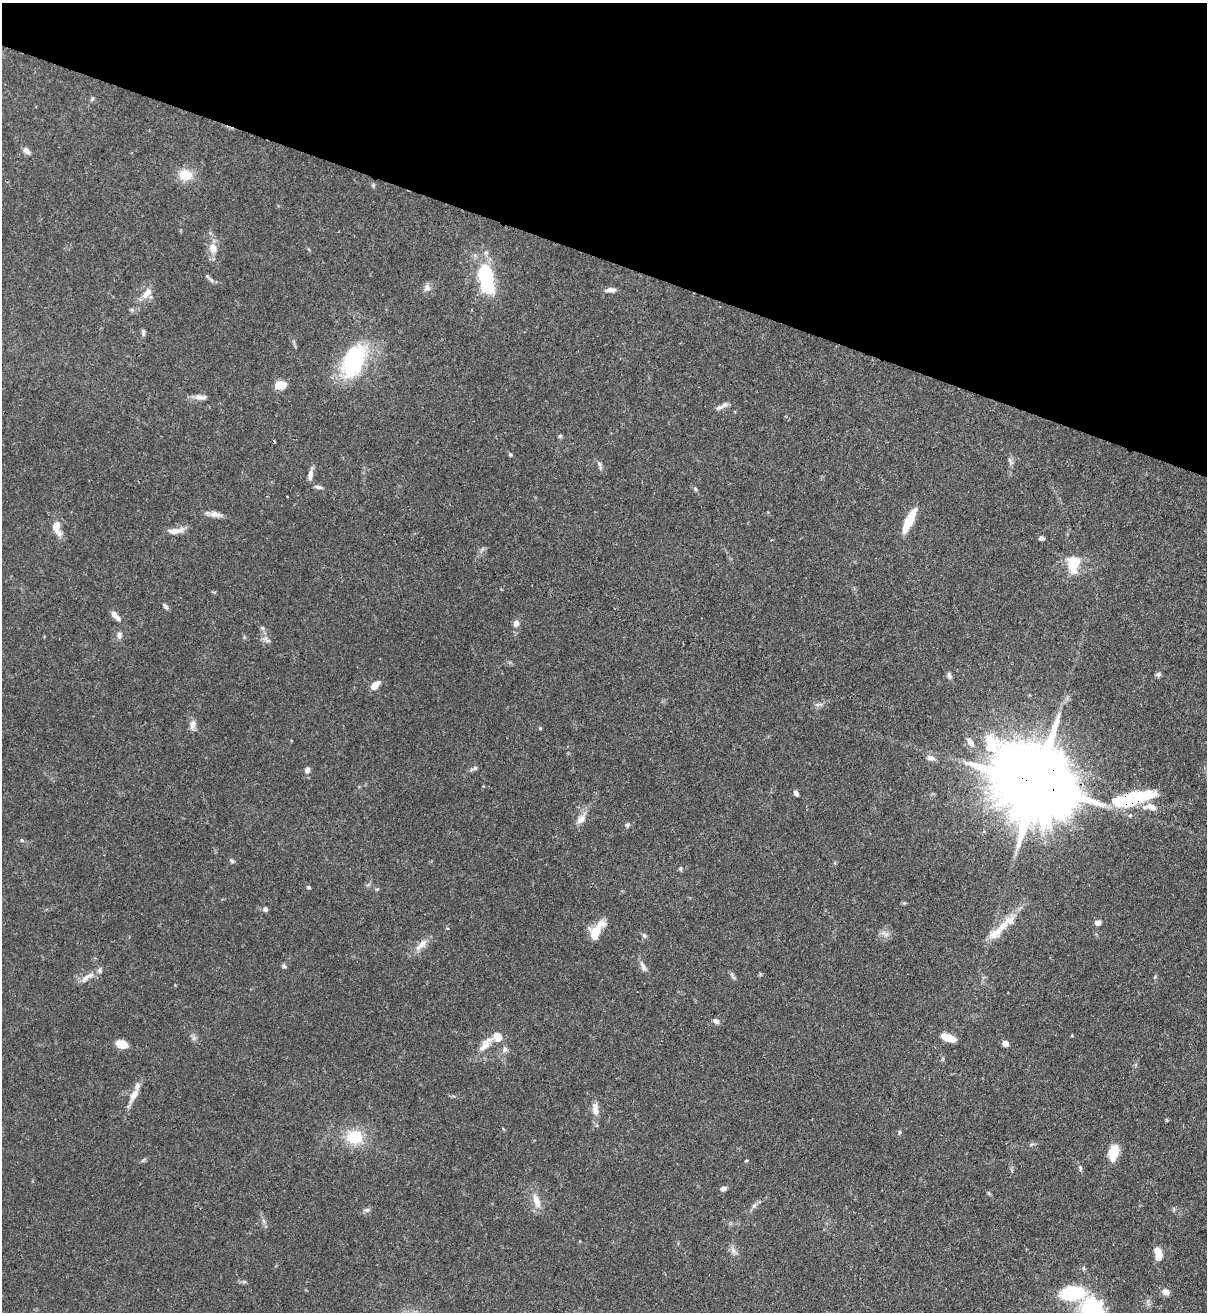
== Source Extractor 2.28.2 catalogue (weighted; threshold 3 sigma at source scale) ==
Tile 2 of 4 x 4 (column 2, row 1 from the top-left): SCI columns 1426-2630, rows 3967-5276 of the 5383 x 5308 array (HDU 1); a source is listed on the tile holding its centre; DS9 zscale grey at full resolution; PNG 1209 x 1314 px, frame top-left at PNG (2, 3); no overlay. Shown black and unused: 20% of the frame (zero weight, under 3 of 4 exposures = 7% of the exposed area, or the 3 px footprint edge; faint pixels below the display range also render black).
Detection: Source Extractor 2.28.2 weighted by HDU 2 'WHT'; one run over the whole footprint, this tile lists its part. Background 0.1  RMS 0.0041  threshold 0.0185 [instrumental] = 3 sigma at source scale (4.5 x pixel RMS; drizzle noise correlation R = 1.50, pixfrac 1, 0.05/0.05 arcsec/px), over >= 5 px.
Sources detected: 101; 2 cosmic-ray / hot-pixel residue — not listed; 9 inside a brighter listed object's ellipse — not listed separately; the other 90 listed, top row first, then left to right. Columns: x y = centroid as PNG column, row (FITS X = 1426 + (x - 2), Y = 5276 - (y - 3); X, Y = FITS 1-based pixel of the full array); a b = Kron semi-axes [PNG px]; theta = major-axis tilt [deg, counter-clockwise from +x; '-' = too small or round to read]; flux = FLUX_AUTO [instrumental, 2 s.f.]
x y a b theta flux
92 99 7 3 54 0.55
26 151 11 6 -48 1.6
185 175 17 14 -11 7.2
213 248 10 8 -76 4.5
486 278 26 12 -79 36
211 280 7 5 -46 0.95
427 288 10 9 - 1.9
611 290 13 5 3 1.9
147 293 17 9 46 3.9
143 333 10 5 -82 0.92
353 361 38 22 63 39
280 385 12 9 5 4.7
201 397 18 6 1 2.4
724 404 10 6 32 1.4
560 436 5 5 - 0.65
510 455 6 4 -46 0.56
1011 461 11 5 -62 1.2
599 465 12 5 -74 1.2
310 475 13 6 83 2.1
318 487 11 4 -11 1.1
695 489 7 4 -70 0.62
287 496 2 2 - 0.29
215 514 17 7 -10 2.7
909 520 27 7 65 12
56 525 14 10 75 3.3
174 531 15 8 -1 3.4
1041 538 6 5 - 1.1
1072 565 25 11 -68 7.6
166 606 9 5 -51 0.92
116 616 15 5 -46 2.8
516 623 8 7 - 1.8
262 628 6 4 -19 0.61
119 635 9 7 89 1.4
267 640 12 6 -35 1.6
1159 674 7 6 - 1
949 676 10 6 -71 1.1
375 685 10 6 40 4.6
818 704 12 3 10 1
193 725 12 8 75 2.2
540 728 4 4 - 0.39
970 742 11 7 -62 2.4
930 758 12 7 -12 1.7
474 768 11 4 21 1
307 770 7 6 - 1.4
1037 784 27 18 -24 7000
796 793 6 4 -58 1.3
1133 798 59 16 13 30
581 819 14 9 43 3
627 825 6 5 - 0.71
22 840 6 4 -2 0.52
232 861 8 4 -45 0.72
680 868 6 4 89 0.61
308 887 5 4 - 0.56
265 909 6 5 - 1.3
1098 923 7 6 - 1.7
1004 924 42 11 41 9.3
447 928 4 3 - 0.37
596 931 24 10 60 8.4
885 934 13 6 -35 1.7
644 935 8 5 -61 0.87
422 944 18 8 44 3.6
284 966 6 5 - 0.74
643 966 15 6 -62 1.9
733 976 12 4 -61 0.96
87 977 24 6 37 3.2
716 1021 8 6 -39 1.2
194 1038 7 5 90 0.96
948 1038 14 7 -17 6.5
1005 1043 6 6 - 2.2
121 1044 10 7 -14 7.6
485 1044 27 10 50 5.3
505 1049 8 6 72 1.3
133 1095 22 8 61 4.3
595 1111 15 8 -74 3.1
899 1132 6 4 90 0.55
355 1137 19 15 -8 14
1114 1152 12 7 76 14
746 1161 4 3 - 0.35
1080 1168 9 4 -88 0.78
723 1188 6 5 - 1.5
989 1193 6 4 -70 0.52
536 1201 22 9 -70 4.8
754 1206 9 5 62 1.3
367 1210 8 6 19 1
733 1250 10 6 -63 1.7
1158 1254 15 8 -77 5.3
244 1282 6 4 -19 0.65
1166 1292 9 7 -20 2.1
1072 1293 16 9 7 37
1090 1311 33 26 10 31
Overlapping masked pixels (flux is a lower limit): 2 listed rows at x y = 1037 784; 1133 798
Isophote crosses this tile's border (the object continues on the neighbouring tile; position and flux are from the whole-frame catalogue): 1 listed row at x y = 1090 1311